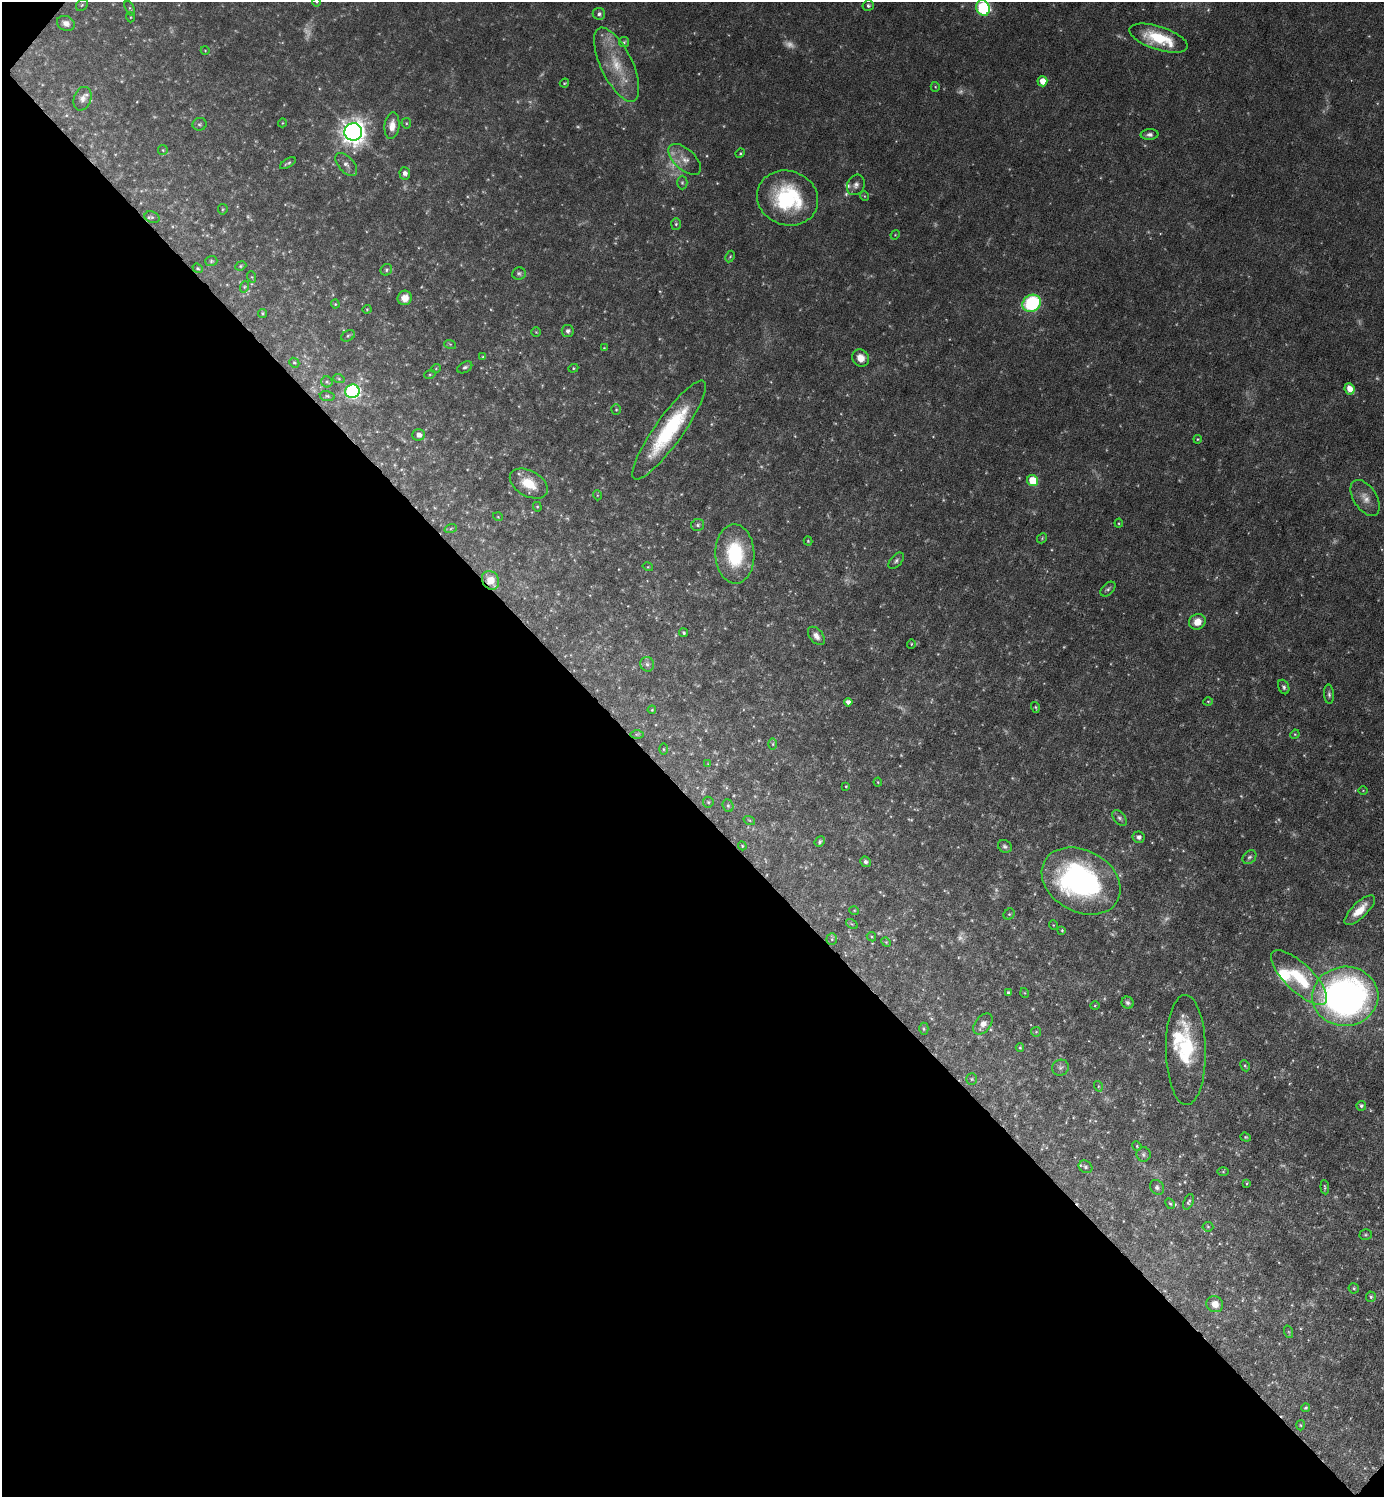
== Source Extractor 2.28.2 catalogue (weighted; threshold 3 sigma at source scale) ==
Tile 9 of 4 x 4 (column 1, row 3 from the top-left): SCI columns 299-1680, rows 1496-2990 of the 5980 x 5979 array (HDU 1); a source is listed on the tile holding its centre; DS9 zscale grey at full resolution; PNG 1386 x 1499 px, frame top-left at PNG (2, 2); each listed source drawn as its Kron ellipse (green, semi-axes under 4 px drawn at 4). Shown black and unused: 47% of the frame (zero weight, under 3 of 6 exposures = <1% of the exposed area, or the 3 px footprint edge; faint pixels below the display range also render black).
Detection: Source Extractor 2.28.2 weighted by HDU 2 'WHT'; one run over the whole footprint, this tile lists its part. Background 0.0451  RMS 0.005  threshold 0.0203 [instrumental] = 3 sigma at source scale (4.09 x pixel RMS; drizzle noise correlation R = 1.36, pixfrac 0.8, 0.05/0.05 arcsec/px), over >= 5 px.
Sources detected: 196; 33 too faint to see at this stretch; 1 inside a brighter object's white glare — neither listed nor drawn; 3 inside a brighter listed object's ellipse — not listed separately; the other 159 listed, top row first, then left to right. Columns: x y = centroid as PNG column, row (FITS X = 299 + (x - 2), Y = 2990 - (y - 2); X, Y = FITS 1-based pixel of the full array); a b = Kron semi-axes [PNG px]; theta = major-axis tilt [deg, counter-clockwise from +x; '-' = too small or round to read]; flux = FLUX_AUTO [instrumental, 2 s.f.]
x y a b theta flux
317 2 4 3 - 0.4
82 5 7 5 46 0.74
868 5 5 5 - 0.99
130 8 8 4 -64 0.7
983 8 8 6 -67 53
599 14 6 6 - 1.4
130 17 5 3 - 0.42
66 23 9 7 -22 2.6
1158 38 30 11 -18 20
624 42 5 5 - 0.7
205 50 4 3 - 0.31
617 65 40 16 -64 17
1042 81 5 5 - 5.2
564 83 5 3 - 0.55
935 87 5 4 - 0.52
83 99 12 8 71 2.6
282 123 4 3 - 0.36
406 123 5 5 - 0.61
200 124 7 6 - 0.91
392 126 13 7 84 4.6
353 132 9 8 - 480
1149 135 9 5 4 1.6
163 150 5 5 - 0.63
740 153 5 4 - 0.55
685 159 20 10 -43 4.7
288 163 9 3 31 0.9
346 164 14 7 -48 2.8
405 173 6 5 - 1.9
682 183 7 5 -89 0.83
856 185 11 8 63 2.2
864 196 5 3 - 0.38
787 198 31 27 -20 43
223 209 5 5 - 0.5
152 217 8 5 -18 0.84
676 224 6 5 - 0.73
895 235 5 4 - 0.43
730 256 6 4 62 0.59
211 261 6 5 - 0.75
241 266 6 4 23 0.55
198 268 5 4 - 0.58
386 270 6 5 - 0.91
519 273 7 6 - 1
252 277 6 3 -71 0.48
244 287 6 3 71 0.53
405 298 7 7 - 4.2
1032 303 9 8 - 42
335 304 4 4 - 0.44
367 309 4 4 - 0.48
262 313 4 4 - 0.65
568 331 6 6 - 1.6
536 332 5 4 - 0.45
348 336 7 5 29 0.93
450 344 6 4 -18 0.56
604 348 3 3 - 0.37
483 357 4 4 - 0.54
861 358 9 8 - 4.5
294 363 5 4 - 0.66
465 367 8 5 29 1.1
436 368 5 3 - 0.37
573 368 5 4 - 0.54
430 374 5 3 - 0.51
339 379 6 3 -19 0.52
327 382 5 5 - 0.8
1350 389 6 5 - 4.7
352 391 7 6 - 89
327 396 7 5 -10 0.87
616 410 5 4 - 0.56
669 430 60 14 54 41
419 435 6 5 - 2.6
1198 439 4 4 - 0.47
1033 481 6 5 - 14
529 484 20 12 -29 11
597 495 5 3 - 0.39
1365 498 20 11 -57 5.2
537 507 5 4 - 0.55
498 517 5 3 - 0.34
1119 523 4 4 - 0.48
698 525 6 6 - 1.1
451 528 6 4 20 0.58
1042 538 5 4 - 0.56
808 541 4 4 - 0.49
735 554 29 19 -88 31
896 561 10 5 48 1.2
648 567 5 3 - 0.42
491 580 10 8 -58 6.5
1108 589 9 5 44 1.1
1197 622 8 7 - 5.7
684 633 4 4 - 0.78
816 636 10 6 -50 2.8
911 644 5 3 - 0.38
647 664 7 6 - 1.3
1284 687 7 5 -66 1.1
1329 694 10 5 -86 1.2
1208 701 5 3 - 0.48
848 702 4 4 - 1.9
1035 707 5 4 - 0.57
652 710 4 3 - 0.42
637 734 7 4 0 0.78
1295 734 5 4 - 0.45
773 744 6 4 90 0.61
664 749 5 3 - 0.48
708 764 4 4 - 0.34
878 782 4 4 - 0.38
846 786 3 3 - 0.34
1363 790 5 3 - 0.32
708 802 5 5 - 0.72
728 806 6 5 - 0.83
1120 818 9 5 -51 1.3
749 820 6 3 -18 0.5
1139 837 6 6 - 1.8
820 842 6 4 49 0.83
742 846 4 4 - 0.45
1005 846 7 6 - 1.2
1249 857 8 6 47 1.2
866 862 6 5 - 1.1
1081 881 42 30 -28 110
854 910 5 3 - 0.38
1360 910 20 7 44 8
1009 914 6 5 - 0.71
852 924 6 4 -33 0.67
1053 925 5 3 - 0.38
1062 930 4 4 - 0.52
871 937 5 3 - 0.46
832 939 6 5 - 0.82
886 942 5 4 - 0.51
1299 977 36 14 -44 22
1008 993 4 4 - 0.86
1025 993 5 3 - 0.36
1345 996 33 29 4 210
1128 1003 6 6 - 1.2
1095 1006 5 3 - 0.43
983 1024 12 7 52 3
924 1029 6 4 89 0.68
1036 1032 5 5 - 0.58
1020 1048 4 4 - 0.52
1186 1050 55 20 -89 33
1245 1066 6 4 -64 0.64
1060 1068 8 7 - 1.5
972 1079 6 5 - 0.68
1098 1086 5 3 - 0.57
1361 1106 5 4 - 0.96
1246 1137 5 4 - 0.6
1137 1146 5 4 - 0.55
1143 1154 7 7 - 1.2
1086 1167 7 6 - 1.1
1223 1172 6 4 0 0.58
1247 1183 4 3 - 0.42
1157 1187 8 6 -56 1.4
1325 1187 7 4 -84 0.75
1188 1202 8 4 67 0.94
1170 1204 6 4 -60 0.7
1208 1227 5 5 - 0.67
1366 1235 6 5 - 0.75
1354 1288 5 5 - 0.67
1371 1297 5 5 - 0.83
1215 1304 8 8 - 4.6
1289 1332 6 4 -71 0.62
1305 1408 4 3 - 0.66
1300 1425 5 3 - 0.46
Overlapping masked pixels (flux is a lower limit): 1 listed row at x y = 491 580
Isophote crosses this tile's border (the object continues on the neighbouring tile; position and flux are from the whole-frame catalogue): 2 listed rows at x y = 317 2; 983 8